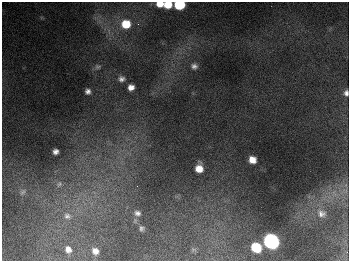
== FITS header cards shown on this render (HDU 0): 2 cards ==
NAXIS1  =                  347
NAXIS2  =                  259

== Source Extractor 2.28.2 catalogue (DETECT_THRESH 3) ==
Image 347 x 259 px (HDU 0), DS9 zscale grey, 1 PNG px = 1 image px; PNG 351 x 263 px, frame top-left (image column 1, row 259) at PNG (2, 2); no overlay
Background 678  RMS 50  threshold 150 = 3 sigma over >= 5 px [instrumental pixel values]
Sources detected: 26; all 26 listed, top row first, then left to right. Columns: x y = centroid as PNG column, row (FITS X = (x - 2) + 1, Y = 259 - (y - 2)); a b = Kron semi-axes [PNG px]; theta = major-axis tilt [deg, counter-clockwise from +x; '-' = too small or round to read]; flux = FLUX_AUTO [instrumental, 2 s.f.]
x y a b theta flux
160 4 7 5 2 3.7e+04
168 5 7 6 - 6.4e+04
179 5 7 6 - 2.4e+05
126 24 10 9 - 8.6e+04
138 24 4 4 - 4.4e+03
194 66 8 8 - 1.4e+04
98 67 8 6 16 8.3e+03
121 79 9 7 -6 1.5e+04
131 87 6 6 - 2.3e+04
88 91 5 5 - 1.2e+04
346 93 7 5 -83 1.3e+04
55 152 5 5 - 1.4e+04
252 160 7 6 - 3.5e+04
199 168 8 7 - 4.2e+04
59 184 11 8 45 1.5e+04
137 186 2 2 - 1.3e+03
345 191 10 6 -33 1.4e+04
23 192 10 7 57 1.3e+04
137 213 10 7 -15 1.6e+04
321 213 13 11 -27 2.6e+04
67 216 12 10 -30 2.7e+04
141 228 6 5 - 8.4e+03
271 241 9 8 - 1.1e+06
256 247 8 7 - 1.2e+05
68 249 6 5 - 1.8e+04
95 251 6 5 - 1.9e+04
At the frame edge (FLAGS 8, measured only in part): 4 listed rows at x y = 160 4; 168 5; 179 5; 346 93